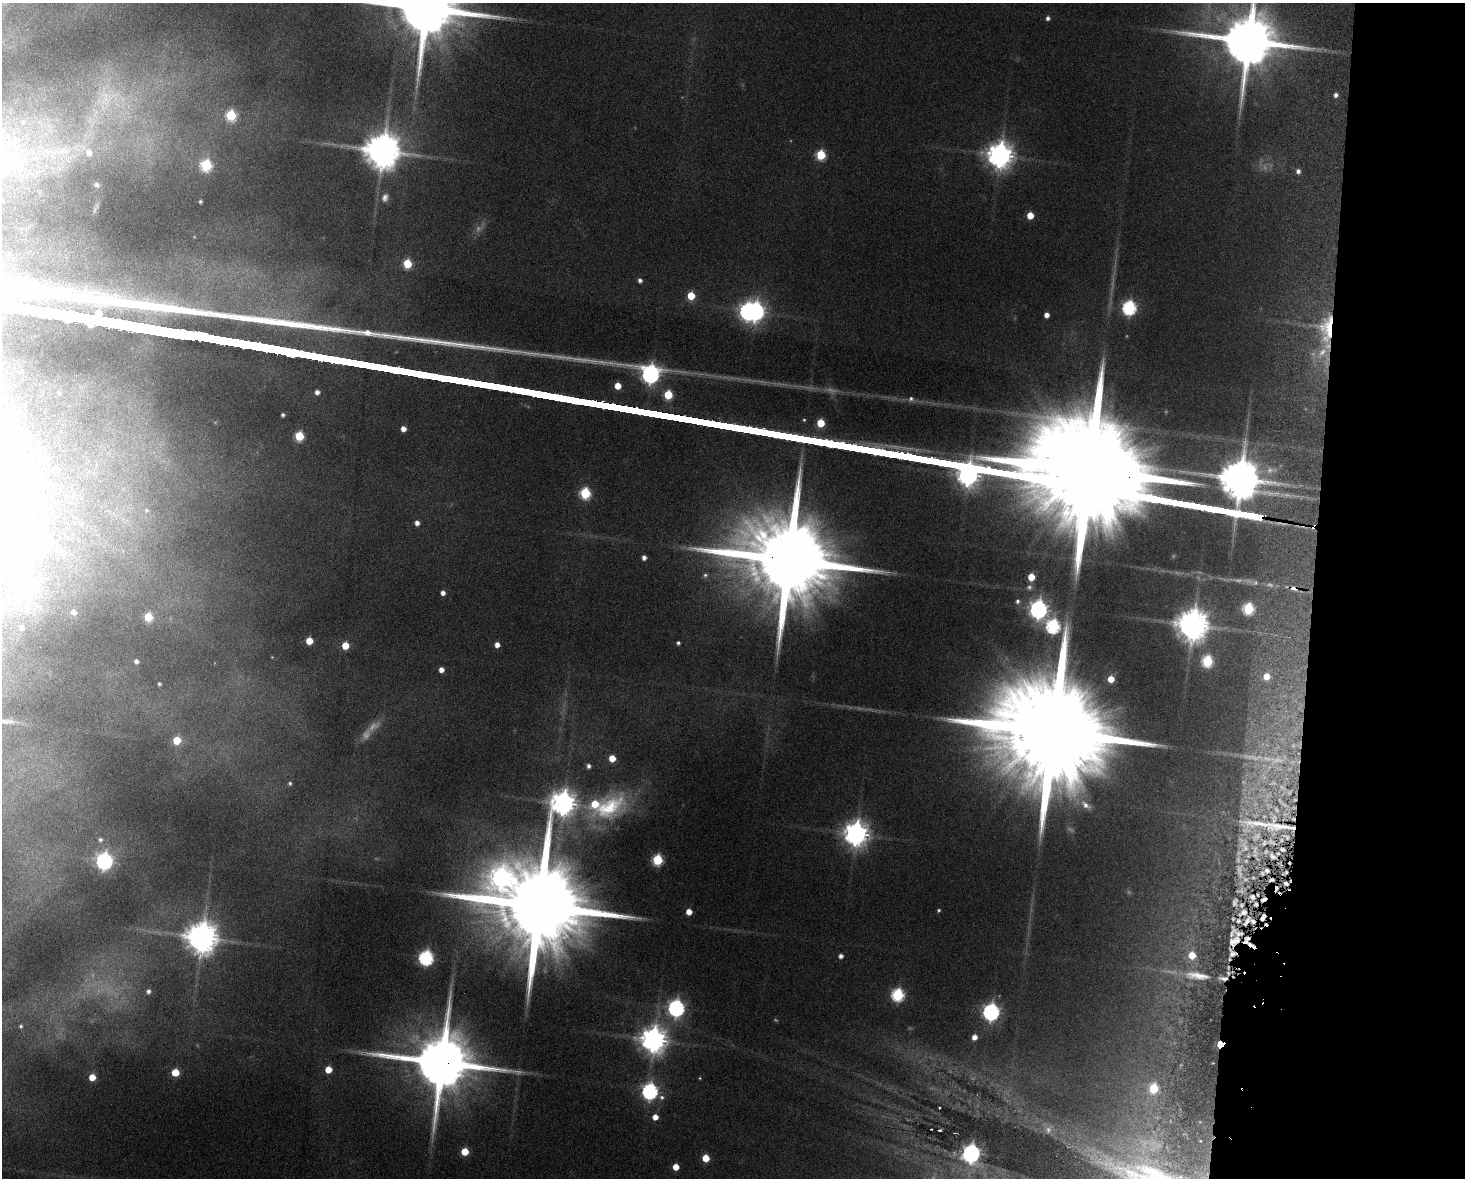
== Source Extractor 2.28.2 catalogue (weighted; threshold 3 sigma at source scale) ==
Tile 9 of 3 x 4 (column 3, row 3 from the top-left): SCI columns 3095-4557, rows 1187-2362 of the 4838 x 4724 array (HDU 1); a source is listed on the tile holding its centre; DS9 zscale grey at full resolution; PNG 1467 x 1180 px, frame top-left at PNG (2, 3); no overlay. Shown black and unused: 11% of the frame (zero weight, under 9 of 18 exposures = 3% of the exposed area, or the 3 px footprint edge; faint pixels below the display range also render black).
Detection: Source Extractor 2.28.2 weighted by HDU 2 'WHT'; one run over the whole footprint, this tile lists its part. Background 0.136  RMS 0.0032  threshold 0.0132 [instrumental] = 3 sigma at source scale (4.09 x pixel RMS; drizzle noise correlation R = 1.36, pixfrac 0.8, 0.05/0.05 arcsec/px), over >= 5 px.
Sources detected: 169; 32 too faint to see at this stretch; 1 inside a brighter object's white glare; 8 cosmic-ray / hot-pixel residue — not listed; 8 inside a brighter listed object's ellipse — not listed separately; the other 120 listed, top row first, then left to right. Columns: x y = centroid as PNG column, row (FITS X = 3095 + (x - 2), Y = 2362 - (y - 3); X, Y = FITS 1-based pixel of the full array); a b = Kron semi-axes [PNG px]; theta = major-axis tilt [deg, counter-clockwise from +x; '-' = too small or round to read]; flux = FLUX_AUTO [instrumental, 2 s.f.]
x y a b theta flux
426 8 20 17 -12 4900
1048 18 5 5 - 1.3
1248 40 17 15 -8 3200
1336 95 4 4 - 1.4
231 115 6 6 - 26
23 122 11 9 55 2.9
383 151 11 10 - 1100
56 152 74 26 1 37
821 155 6 5 - 24
1000 155 9 9 - 430
206 165 6 6 - 36
1298 171 5 4 - 1.6
96 185 4 3 - 0.55
385 197 13 10 67 2.4
200 201 3 3 - 0.65
1030 215 5 5 - 7
407 264 6 5 - 18
640 280 5 5 - 1.5
691 296 5 5 - 12
1129 307 7 6 - 74
755 311 9 7 90 170
1047 315 5 4 - 2.6
1327 328 76 22 88 38
618 386 5 5 - 6.3
317 392 4 4 - 2
59 393 4 4 - 0.56
668 395 6 5 - 18
911 399 9 8 - 1.4
283 415 4 4 - 0.98
804 420 4 4 - 0.48
821 423 5 5 - 13
403 429 5 4 - 3
299 436 6 5 - 21
1091 471 58 8 -10 26000
585 493 6 6 - 33
3 506 8 6 84 7.7
146 510 5 5 - 0.49
417 523 5 5 - 2.1
644 558 4 4 - 1.9
788 560 31 20 -13 9700
705 575 7 6 - 1
1031 577 5 5 - 7.8
1255 583 9 7 27 1.2
1029 587 8 7 - 1.1
1294 588 12 6 -18 2
443 593 4 4 - 2
1018 601 5 5 - 0.96
1248 608 6 6 - 36
1038 609 8 7 - 170
73 612 4 4 - 2.2
148 617 6 5 - 14
1193 625 10 9 - 780
1053 626 7 7 - 71
21 627 4 4 - 1.8
309 641 5 5 - 7
678 643 4 4 - 0.87
497 645 5 4 - 2.7
345 646 5 5 - 9.1
272 657 3 2 - 0.21
136 661 5 4 - 1.4
1207 661 6 6 - 37
441 670 5 4 - 2.9
1266 676 6 6 - 5.5
1111 679 5 5 - 5.7
159 684 4 4 - 0.69
1051 732 52 23 -10 22000
177 740 6 5 - 11
612 758 5 5 - 6.5
589 766 5 5 - 1.4
290 783 6 5 - 0.8
563 803 12 9 59 400
1086 805 16 8 -37 2.8
608 807 58 33 25 36
1279 826 36 8 -4 5.6
856 833 9 8 - 400
100 840 7 6 - 1.2
1264 843 4 2 - 0.37
1282 849 4 3 - 0.45
1273 856 5 3 - 0.65
658 860 6 6 - 30
104 861 7 7 - 130
501 878 15 14 - 140
1252 897 12 9 76 2.3
1263 899 9 4 36 1.4
540 906 33 20 -9 12000
939 910 4 4 - 0.63
689 912 5 5 - 4.3
1243 913 16 10 29 3.8
1263 917 11 6 66 2
1253 921 11 7 -51 2.1
202 937 10 9 - 740
1234 941 31 17 -87 8
1252 945 14 3 -33 2.3
1192 955 6 6 - 6
841 956 5 4 - 1.7
426 958 7 6 - 80
1197 976 38 11 -7 8.2
148 991 5 5 - 1.2
898 995 7 6 - 51
676 1008 8 7 - 130
991 1012 7 7 - 140
21 1026 4 3 - 0.56
974 1037 5 4 - 2.7
653 1040 9 9 - 470
1221 1044 5 4 - 14
442 1062 19 16 -9 3900
328 1069 5 5 - 6.7
175 1072 5 5 - 11
92 1077 5 5 - 6
1153 1088 6 6 - 18
650 1091 7 7 - 110
662 1097 8 7 - 1.4
939 1108 3 2 - 0.32
655 1117 5 5 - 3.5
931 1129 3 2 - 0.26
940 1130 4 3 - 0.48
465 1151 5 5 - 9.9
971 1153 8 7 - 170
706 1158 5 5 - 9
676 1167 5 5 - 5.4
Overlapping masked pixels (flux is a lower limit): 13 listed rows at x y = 1327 328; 1091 471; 788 560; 1294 588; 1279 826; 1263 899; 1243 913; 1263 917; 1253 921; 1234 941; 1252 945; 1221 1044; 442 1062
Isophote crosses this tile's border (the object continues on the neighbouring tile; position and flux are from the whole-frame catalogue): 3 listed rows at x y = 426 8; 1248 40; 3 506